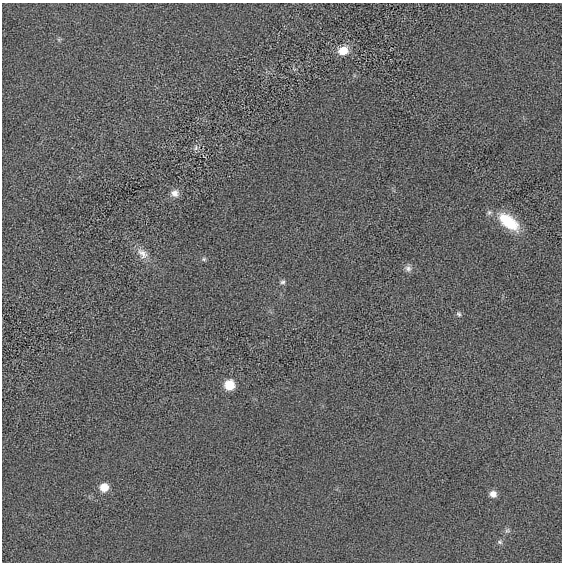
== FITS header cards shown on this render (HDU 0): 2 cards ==
NAXIS1  =                  560 / length of data axis 1
NAXIS2  =                  560 / length of data axis 2

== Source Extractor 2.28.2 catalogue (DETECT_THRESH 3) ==
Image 560 x 560 px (HDU 0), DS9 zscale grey, 1 PNG px = 1 image px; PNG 564 x 564 px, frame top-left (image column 1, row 560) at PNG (2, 3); no overlay
Background 1.75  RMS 280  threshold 843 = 3 sigma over >= 5 px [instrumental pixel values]
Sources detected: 14; all 14 listed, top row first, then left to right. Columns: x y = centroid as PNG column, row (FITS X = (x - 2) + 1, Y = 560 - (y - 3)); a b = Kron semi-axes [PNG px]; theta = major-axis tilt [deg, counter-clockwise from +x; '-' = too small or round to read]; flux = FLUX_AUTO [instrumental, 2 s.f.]
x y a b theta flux
343 50 12 10 15 270000
196 148 9 5 -87 51000
175 193 10 9 - 120000
509 222 28 13 -38 670000
142 253 20 11 -46 200000
204 259 6 5 - 32000
408 268 9 8 - 79000
283 282 7 6 - 45000
459 314 7 6 - 39000
229 385 9 8 - 420000
104 487 9 9 - 240000
493 494 7 7 - 120000
507 530 8 6 32 49000
500 542 7 6 - 45000